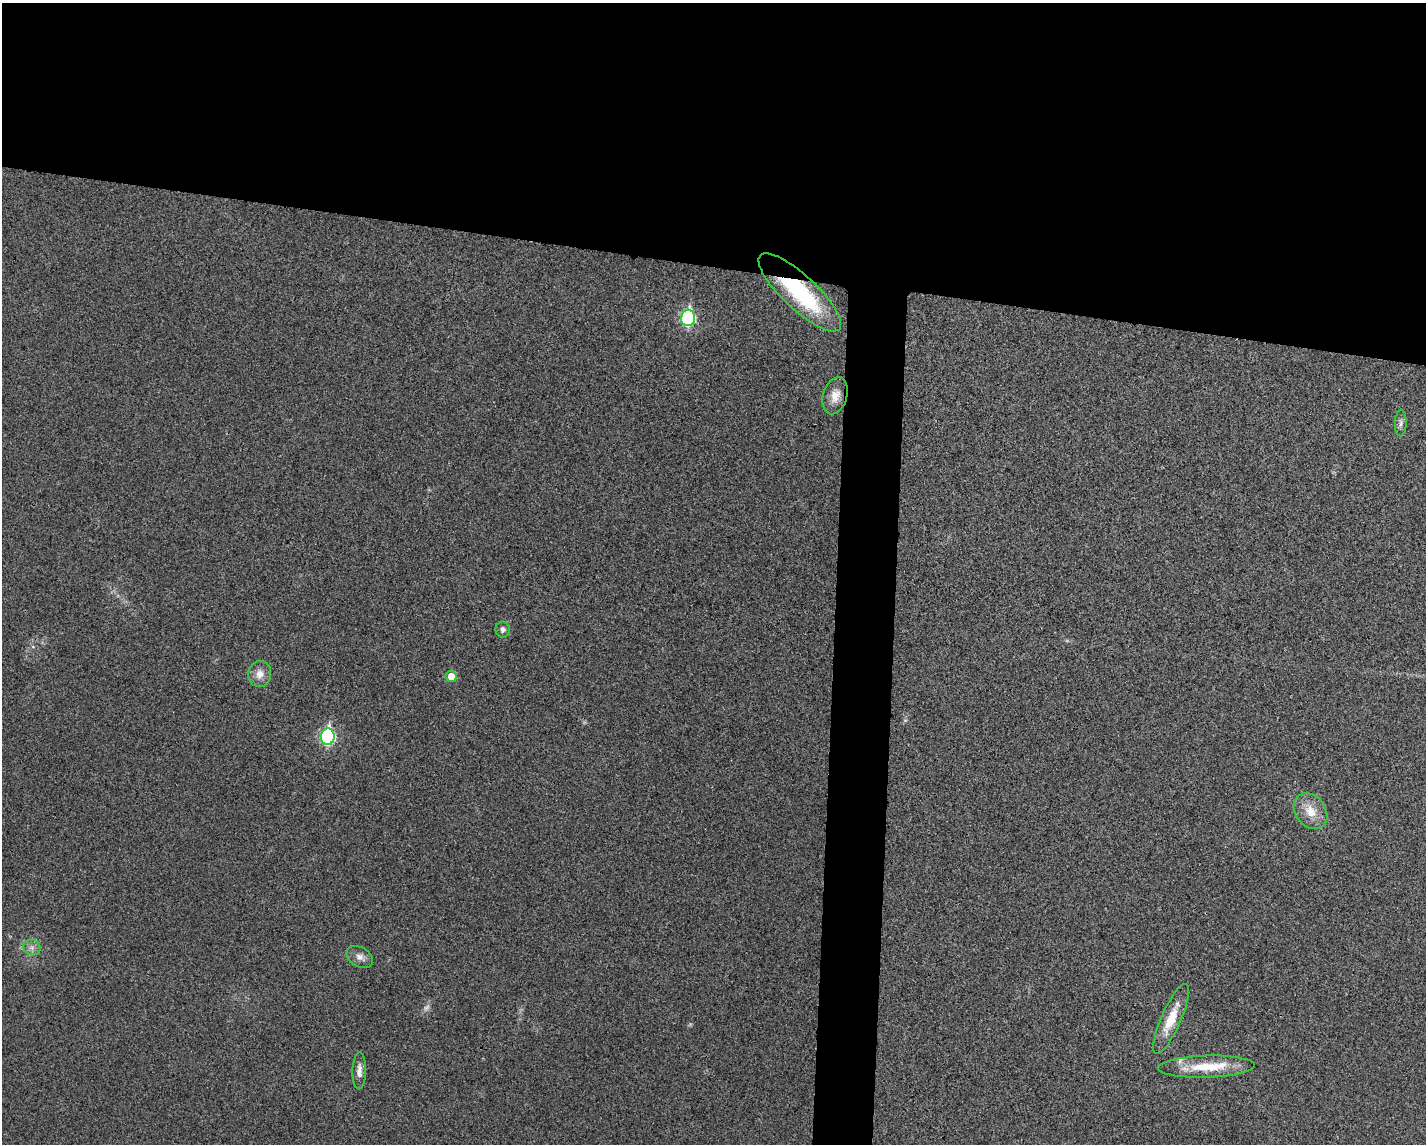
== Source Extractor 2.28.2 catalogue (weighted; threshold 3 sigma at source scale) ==
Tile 2 of 3 x 4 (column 2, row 1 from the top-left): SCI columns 1533-2956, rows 3434-4575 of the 4599 x 4579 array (HDU 1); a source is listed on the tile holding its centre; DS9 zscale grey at full resolution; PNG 1428 x 1146 px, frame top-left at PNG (2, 3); each listed source drawn as its Kron ellipse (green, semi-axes under 4 px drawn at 4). Shown black and unused: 26% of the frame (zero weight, under 3 of 4 exposures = <1% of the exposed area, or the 3 px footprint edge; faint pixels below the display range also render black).
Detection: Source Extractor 2.28.2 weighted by HDU 2 'WHT'; one run over the whole footprint, this tile lists its part. Background 0.0249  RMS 0.006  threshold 0.0268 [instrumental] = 3 sigma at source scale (4.5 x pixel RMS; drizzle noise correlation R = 1.50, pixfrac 1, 0.05/0.05 arcsec/px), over >= 5 px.
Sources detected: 16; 1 too faint to see at this stretch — neither listed nor drawn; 1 inside a brighter listed object's ellipse — not listed separately; the other 14 listed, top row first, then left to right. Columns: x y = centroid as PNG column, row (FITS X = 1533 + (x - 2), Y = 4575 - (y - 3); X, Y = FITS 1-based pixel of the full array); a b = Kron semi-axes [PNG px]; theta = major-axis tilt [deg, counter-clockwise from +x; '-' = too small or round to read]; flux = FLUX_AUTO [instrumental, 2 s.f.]
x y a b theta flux
800 292 54 17 -43 63
688 318 8 7 - 92
835 396 19 12 74 7.2
1401 423 13 6 88 2
503 629 8 7 - 2
260 674 13 11 79 5.3
451 676 6 5 - 7.4
328 737 8 7 - 99
1311 811 19 15 -52 10
32 947 9 7 -27 2.7
360 957 14 9 -31 4.1
1171 1019 38 10 67 16
1206 1067 48 11 2 22
359 1071 18 7 88 3.8
Overlapping masked pixels (flux is a lower limit): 1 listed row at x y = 800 292